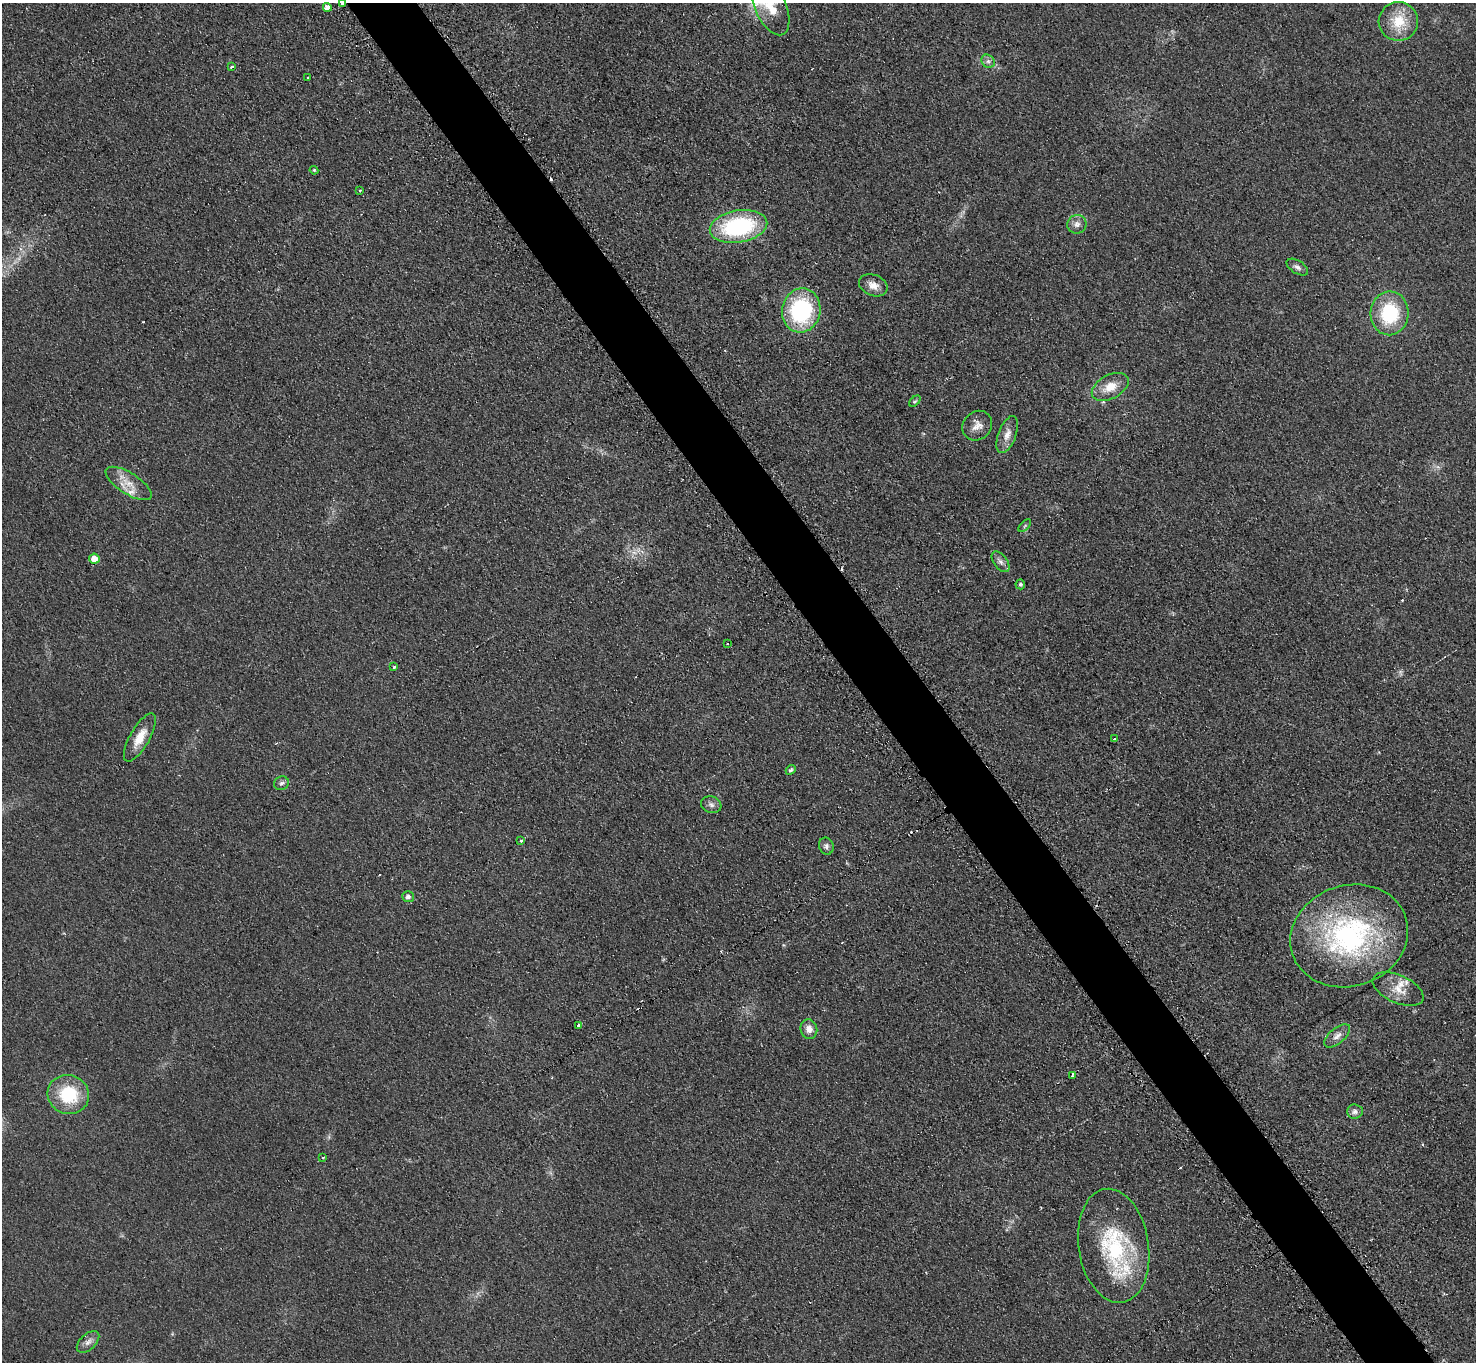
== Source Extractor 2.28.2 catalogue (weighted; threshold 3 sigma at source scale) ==
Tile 6 of 4 x 4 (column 2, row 2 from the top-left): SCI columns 1491-2964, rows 3025-4384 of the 5918 x 5903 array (HDU 1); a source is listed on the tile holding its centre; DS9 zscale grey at full resolution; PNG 1478 x 1364 px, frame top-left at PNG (2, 3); each listed source drawn as its Kron ellipse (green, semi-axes under 4 px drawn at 4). Shown black and unused: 5% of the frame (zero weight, under 2 of 3 exposures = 2% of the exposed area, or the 3 px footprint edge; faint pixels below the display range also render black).
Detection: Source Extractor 2.28.2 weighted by HDU 2 'WHT'; one run over the whole footprint, this tile lists its part. Background 0.076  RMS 0.011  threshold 0.0486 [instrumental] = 3 sigma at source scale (4.5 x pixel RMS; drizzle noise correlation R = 1.50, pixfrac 1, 0.05/0.05 arcsec/px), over >= 5 px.
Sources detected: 58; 11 cosmic-ray / hot-pixel residue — neither listed nor drawn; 2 inside a brighter listed object's ellipse — not listed separately; the other 45 listed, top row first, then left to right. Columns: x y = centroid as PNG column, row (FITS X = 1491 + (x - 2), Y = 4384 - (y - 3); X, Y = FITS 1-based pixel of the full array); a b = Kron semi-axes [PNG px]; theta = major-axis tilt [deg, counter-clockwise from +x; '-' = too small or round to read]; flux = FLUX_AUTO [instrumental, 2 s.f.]
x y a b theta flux
342 3 3 3 - 2.7
770 6 31 15 -66 31
327 7 4 4 - 6.5
1398 21 19 19 - 30
988 61 7 6 - 3.4
232 67 4 3 - 5.6
308 78 3 3 - 1.7
314 170 4 3 - 1.3
359 190 3 3 - 3.3
1077 224 10 9 - 5.7
739 226 29 16 10 120
1297 267 12 6 -32 4.2
873 285 15 10 -23 9.7
801 310 22 19 78 110
1390 313 22 19 84 68
1110 387 20 12 28 18
915 401 7 4 44 1.8
977 426 16 14 46 10
1007 435 19 9 69 10
129 483 26 10 -32 16
1025 526 8 3 46 1.4
94 559 5 5 - 11
1000 562 12 6 -53 4.5
1020 584 5 5 - 2.3
727 643 3 2 - 1.4
394 667 3 3 - 7
140 737 27 10 60 18
1114 739 4 3 - 3.5
791 770 5 4 - 1.9
281 783 8 6 18 3
711 805 10 8 -18 4.3
521 841 4 3 - 4.8
826 846 8 7 - 3.5
408 897 6 5 - 3.6
1349 936 60 50 18 220
1398 989 27 14 -24 18
579 1025 3 3 - 14
809 1029 10 8 -77 7.5
1337 1036 15 7 40 7.4
1072 1076 4 3 - 5.7
68 1094 21 19 -20 54
1355 1112 8 7 - 4.2
323 1157 3 3 - 6.7
1114 1246 57 35 -81 120
88 1342 13 8 43 6.3
Overlapping masked pixels (flux is a lower limit): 1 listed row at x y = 342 3
Isophote crosses this tile's border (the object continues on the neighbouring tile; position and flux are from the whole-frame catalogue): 2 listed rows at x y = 342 3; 770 6